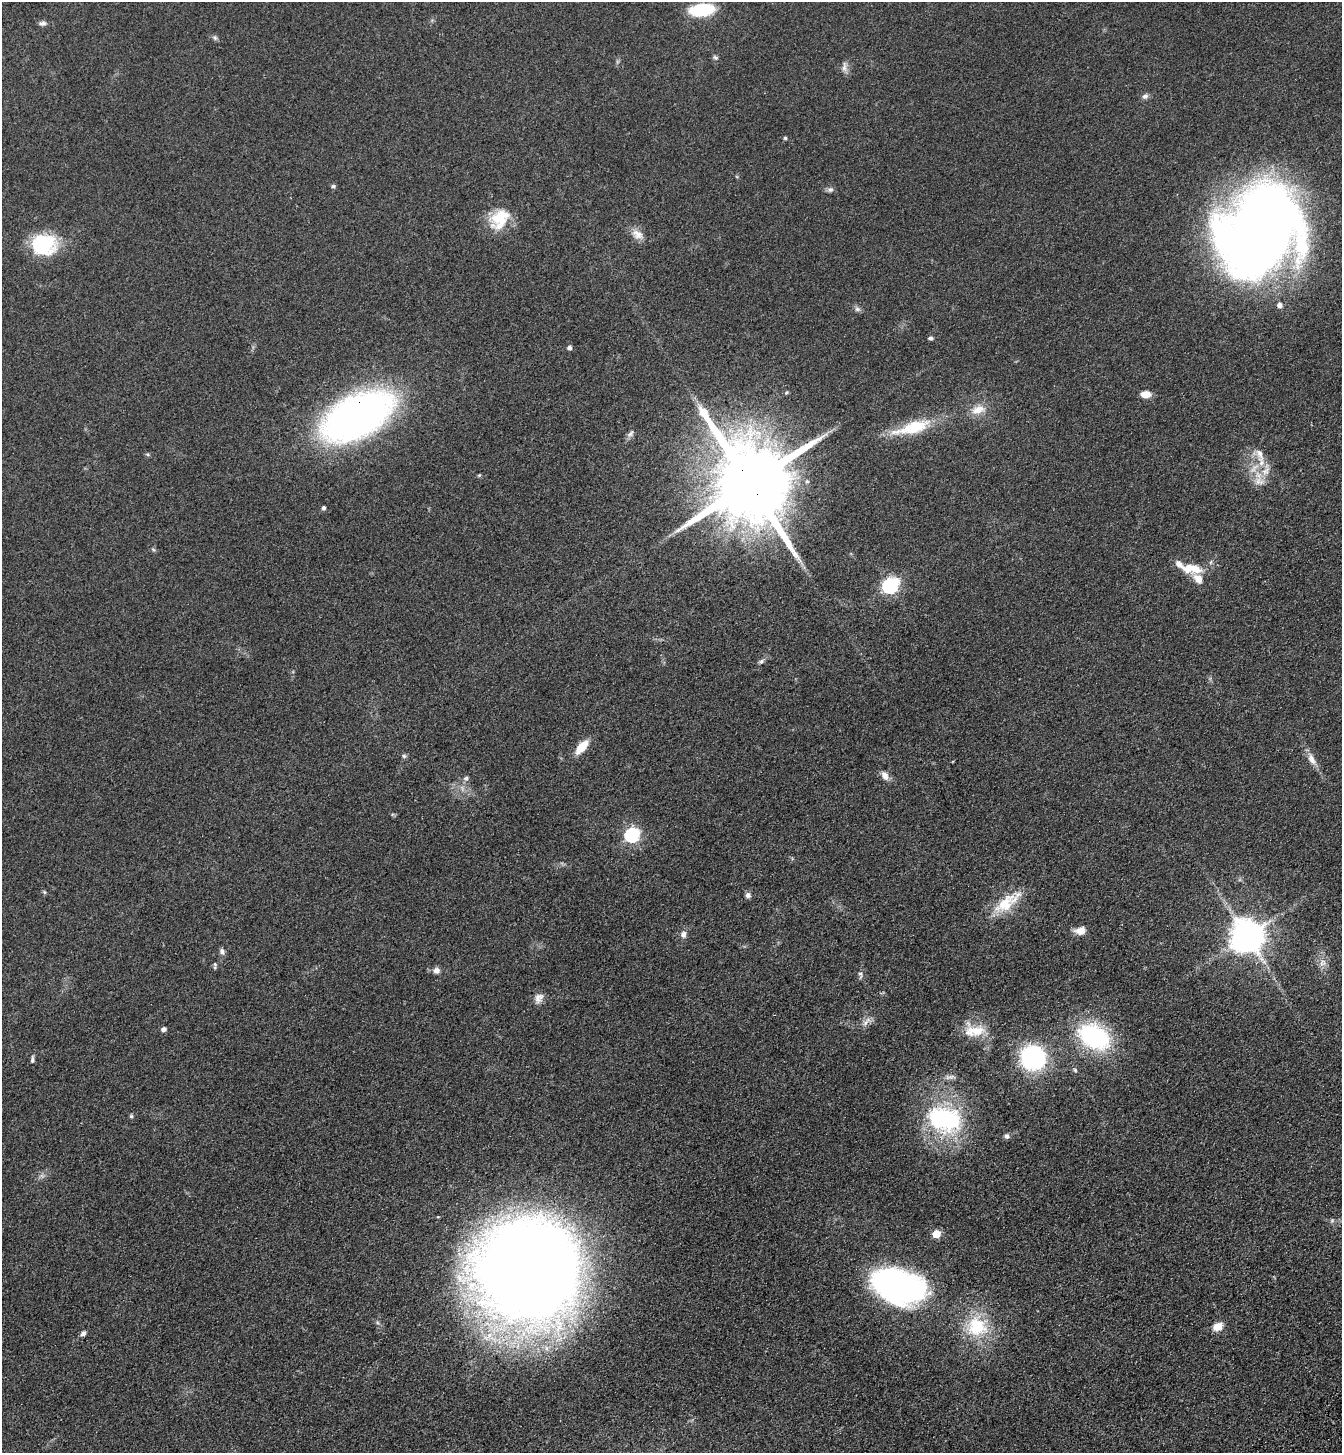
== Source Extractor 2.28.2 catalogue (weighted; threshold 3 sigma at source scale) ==
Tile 6 of 4 x 4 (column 2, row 2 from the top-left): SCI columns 1573-2912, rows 3008-4458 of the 5958 x 6014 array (HDU 1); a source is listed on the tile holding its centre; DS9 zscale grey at full resolution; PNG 1344 x 1455 px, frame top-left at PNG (2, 2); no overlay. Shown black and unused: <1% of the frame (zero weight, under 3 of 4 exposures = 6% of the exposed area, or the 3 px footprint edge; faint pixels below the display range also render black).
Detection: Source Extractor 2.28.2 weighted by HDU 2 'WHT'; one run over the whole footprint, this tile lists its part. Background 0.118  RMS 0.0089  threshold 0.0402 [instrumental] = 3 sigma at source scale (4.5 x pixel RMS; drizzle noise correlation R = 1.50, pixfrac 1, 0.05/0.05 arcsec/px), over >= 5 px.
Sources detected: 72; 3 inside a brighter listed object's ellipse — not listed separately; the other 69 listed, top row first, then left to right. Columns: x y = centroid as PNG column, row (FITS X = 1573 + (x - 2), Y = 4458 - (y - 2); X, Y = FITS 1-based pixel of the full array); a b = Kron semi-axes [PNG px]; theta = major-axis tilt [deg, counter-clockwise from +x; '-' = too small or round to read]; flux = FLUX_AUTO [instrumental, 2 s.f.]
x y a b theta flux
702 10 18 9 5 58
43 23 10 6 10 2.8
215 38 7 4 -71 1.6
715 57 8 5 -30 1.7
844 67 15 6 -90 4.1
1145 96 9 7 29 3
785 138 4 4 - 1.4
333 186 5 5 - 2.1
830 190 8 6 9 2.6
500 219 29 20 52 30
1260 231 89 70 53 1000
638 234 17 11 -33 8.4
44 245 29 23 4 55
1280 305 6 5 - 3.9
857 309 8 6 -3 2.5
930 338 6 4 -4 1.8
569 347 5 5 - 3.1
786 392 5 5 - 1.4
1146 394 11 7 0 8.7
978 410 21 11 18 12
357 416 79 41 28 340
913 427 49 14 16 41
630 434 12 5 46 2.9
147 454 6 4 -18 1.2
1260 454 23 10 -75 12
1254 468 19 7 43 8.4
1259 481 16 10 -8 8.7
750 483 27 20 -62 15000
324 508 4 4 - 2.2
153 549 6 4 -20 1.3
1192 568 27 12 -4 20
890 585 9 6 43 240
761 661 8 5 32 2.2
582 747 13 7 49 21
404 756 6 6 - 1.7
1311 759 19 8 -64 7.6
885 776 13 8 -59 5.4
466 778 7 5 14 2.1
632 835 7 6 - 180
44 892 6 4 -71 1.2
748 895 7 7 - 2.9
1005 903 42 15 40 30
1081 930 10 8 9 10
683 934 8 7 - 4
1247 936 10 9 - 1900
222 951 8 6 -75 2.7
1323 963 12 9 38 5.8
215 964 7 5 -70 1.7
436 970 8 8 - 4.2
861 974 10 6 -88 2.7
539 998 14 10 60 6
866 1022 18 6 48 4.9
164 1029 5 4 - 4.1
974 1030 29 17 -2 21
1094 1037 33 22 -27 110
1033 1058 25 24 - 99
32 1059 11 4 83 2.1
1075 1070 5 5 - 1.3
950 1077 15 5 9 3.6
131 1116 5 5 - 1.3
944 1119 43 30 -18 110
1006 1136 6 5 - 2.5
1332 1221 6 4 20 1.4
936 1234 5 5 - 26
527 1272 81 79 19 1800
899 1286 49 30 -15 290
977 1326 30 28 -31 47
1218 1326 12 8 28 9.8
83 1333 7 5 45 2.9
Overlapping masked pixels (flux is a lower limit): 2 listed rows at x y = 357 416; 750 483